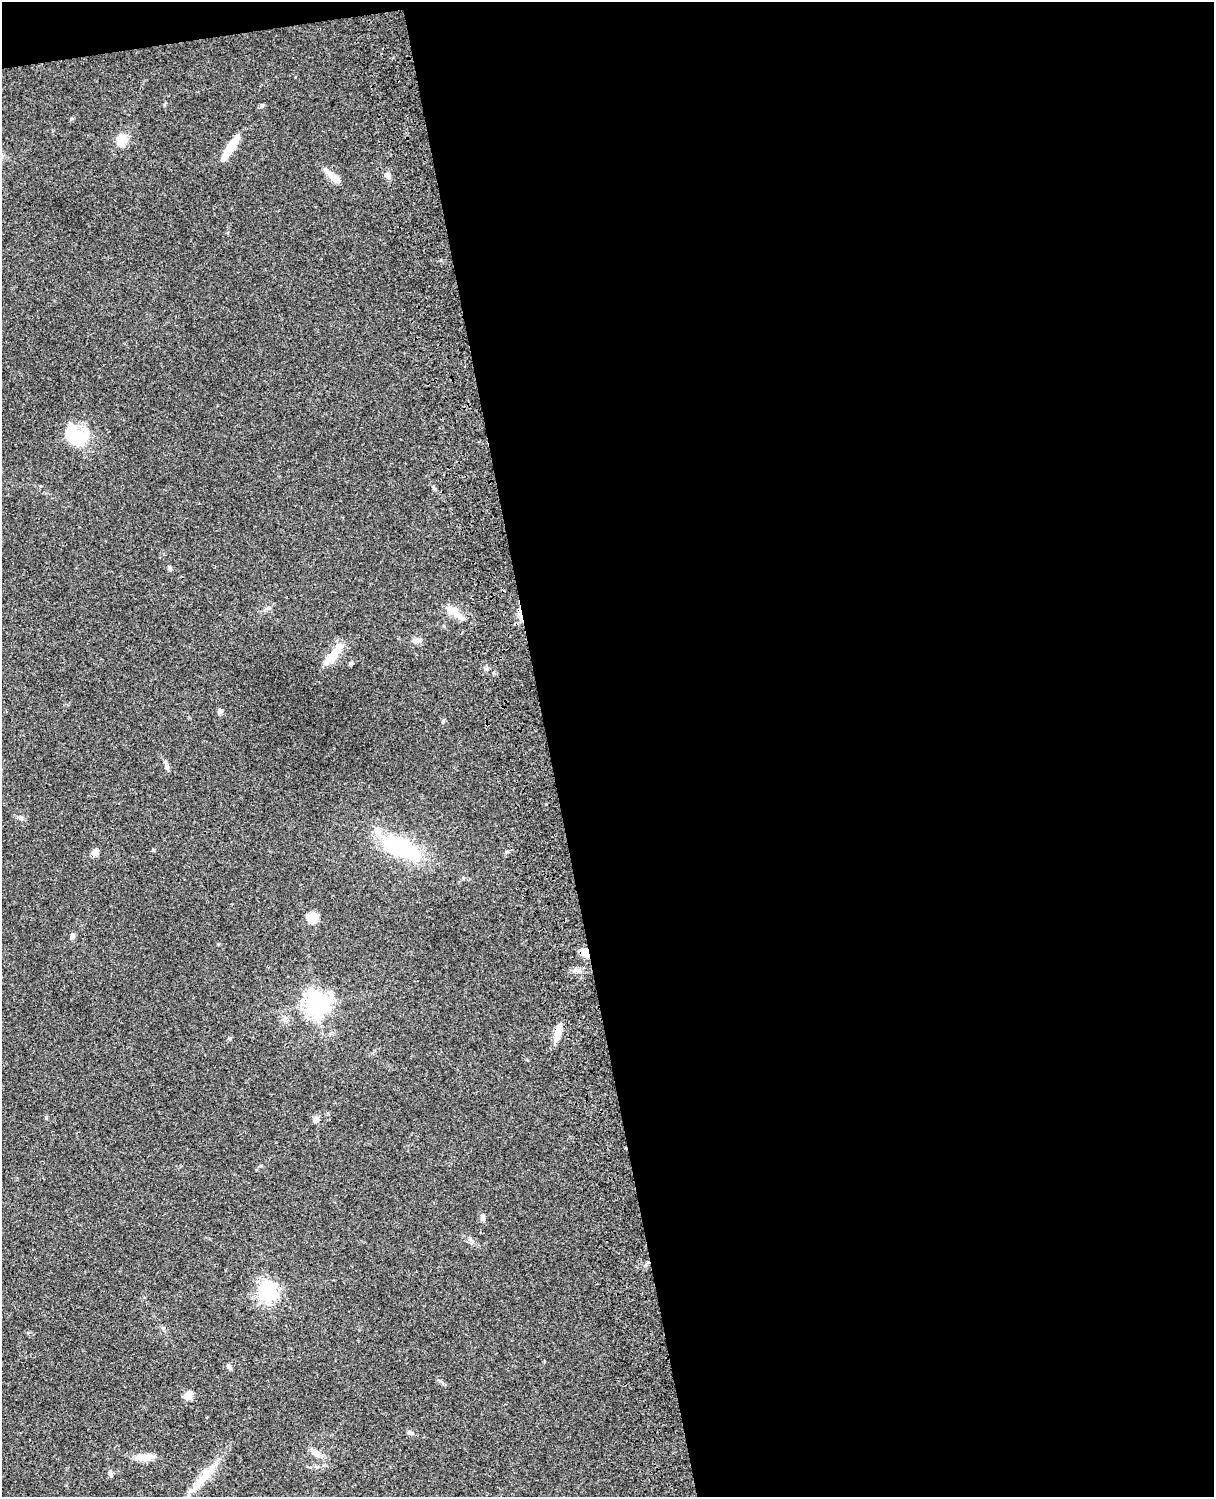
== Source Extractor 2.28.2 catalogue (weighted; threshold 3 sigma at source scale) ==
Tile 4 of 4 x 3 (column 4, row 1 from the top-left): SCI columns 3758-4969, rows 3269-4763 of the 5088 x 4927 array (HDU 1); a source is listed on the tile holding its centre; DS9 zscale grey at full resolution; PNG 1216 x 1499 px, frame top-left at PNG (2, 2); no overlay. Shown black and unused: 56% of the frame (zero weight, under 3 of 4 exposures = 6% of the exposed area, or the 3 px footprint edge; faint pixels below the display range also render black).
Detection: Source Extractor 2.28.2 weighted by HDU 2 'WHT'; one run over the whole footprint, this tile lists its part. Background 0.0806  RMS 0.0058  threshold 0.0262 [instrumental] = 3 sigma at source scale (4.5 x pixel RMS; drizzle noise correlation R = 1.50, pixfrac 1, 0.05/0.05 arcsec/px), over >= 5 px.
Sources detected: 35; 2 inside a brighter listed object's ellipse — not listed separately; the other 33 listed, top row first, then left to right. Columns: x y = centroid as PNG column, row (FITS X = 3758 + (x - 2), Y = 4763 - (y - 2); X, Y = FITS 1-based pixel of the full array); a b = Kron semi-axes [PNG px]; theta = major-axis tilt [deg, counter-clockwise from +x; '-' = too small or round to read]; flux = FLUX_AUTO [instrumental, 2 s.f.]
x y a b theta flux
71 119 6 3 19 0.64
122 140 15 13 39 6.7
230 149 29 8 56 13
388 175 11 6 -70 2.2
334 177 25 8 -41 5.7
76 436 32 21 -32 23
170 568 6 4 -50 1.1
457 614 24 8 -45 7.3
334 654 34 9 50 10
351 663 5 5 - 0.72
220 711 7 6 - 1.4
443 721 6 4 47 0.7
167 767 10 5 -71 1.7
401 847 44 20 -22 49
153 850 5 3 - 0.57
95 852 7 6 - 3.6
313 917 6 5 - 30
72 937 7 6 - 1.3
585 953 10 7 -39 7.4
576 970 11 4 -4 2.1
317 1003 8 8 - 450
558 1033 21 7 78 6.1
230 1038 5 4 - 0.78
315 1120 9 8 - 1.9
483 1217 9 6 -70 1.8
267 1291 7 7 - 250
229 1366 8 5 -45 1.2
189 1395 12 9 48 3.5
410 1433 8 6 -21 1.3
315 1453 16 7 -37 3.5
145 1457 25 8 6 6.2
110 1473 10 4 -76 1.2
206 1474 20 11 64 9
Overlapping masked pixels (flux is a lower limit): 2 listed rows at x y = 585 953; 558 1033
Unlisted compact peaks at least as high as the median listed source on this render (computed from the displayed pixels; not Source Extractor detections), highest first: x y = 420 640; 487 669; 163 1328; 164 105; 440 1381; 21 818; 472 1241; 435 489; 285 1018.